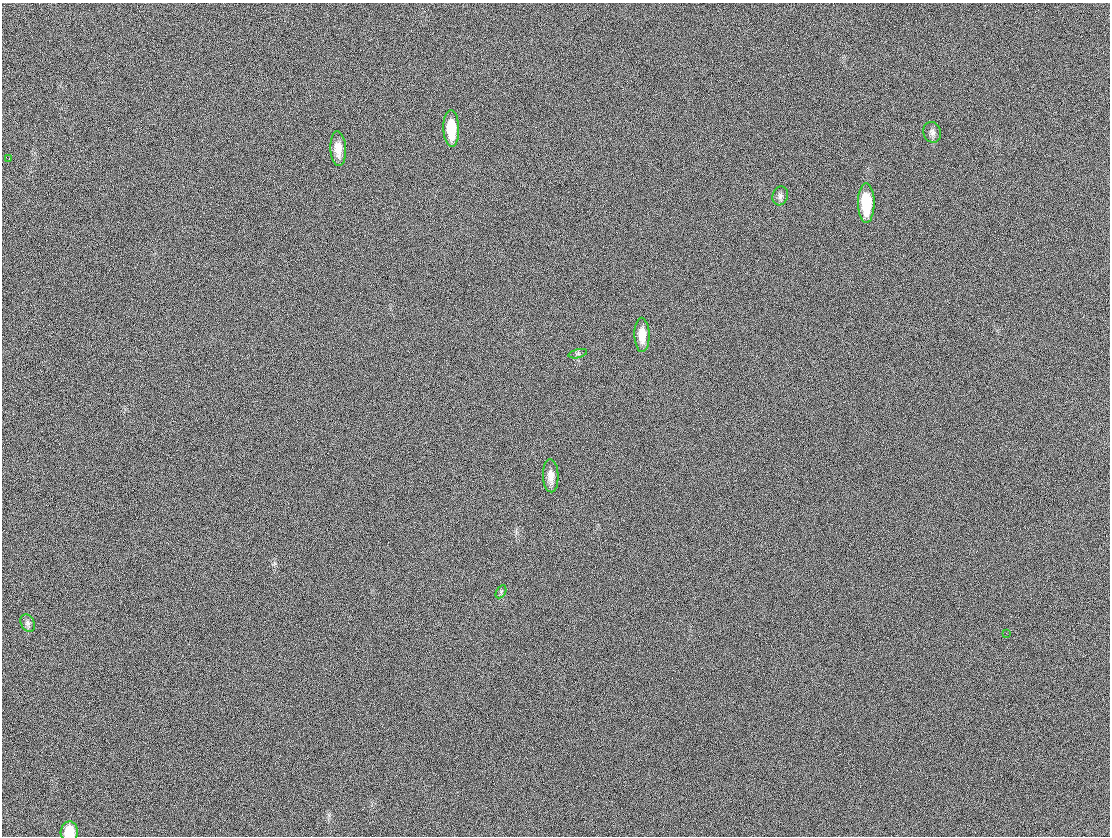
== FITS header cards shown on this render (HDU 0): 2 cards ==
NAXIS1  =                 1108
NAXIS2  =                  834

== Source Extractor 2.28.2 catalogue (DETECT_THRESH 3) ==
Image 1108 x 834 px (HDU 0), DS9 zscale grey, 1 PNG px = 1 image px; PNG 1112 x 838 px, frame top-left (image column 1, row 834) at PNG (2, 3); each listed source drawn as its Kron ellipse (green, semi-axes under 4 px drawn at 4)
Background 34.5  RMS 27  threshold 80.3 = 3 sigma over >= 5 px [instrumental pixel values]
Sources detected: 13; all 13 listed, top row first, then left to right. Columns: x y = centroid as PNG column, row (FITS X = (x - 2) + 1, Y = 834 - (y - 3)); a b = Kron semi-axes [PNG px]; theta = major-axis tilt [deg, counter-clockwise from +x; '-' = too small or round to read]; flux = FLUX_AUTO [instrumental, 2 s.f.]
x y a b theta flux
451 129 18 8 -89 52000
932 132 10 8 -71 7700
338 149 17 8 -87 22000
9 158 2 2 - 880
780 196 10 7 73 6800
866 203 19 8 -89 71000
642 335 17 7 -89 23000
578 354 9 4 13 3300
551 476 16 8 -88 16000
501 592 7 4 59 3000
28 623 9 6 -62 5500
1006 633 2 2 - 3600
69 832 10 8 88 34000
At the frame edge (FLAGS 8, measured only in part): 1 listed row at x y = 69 832